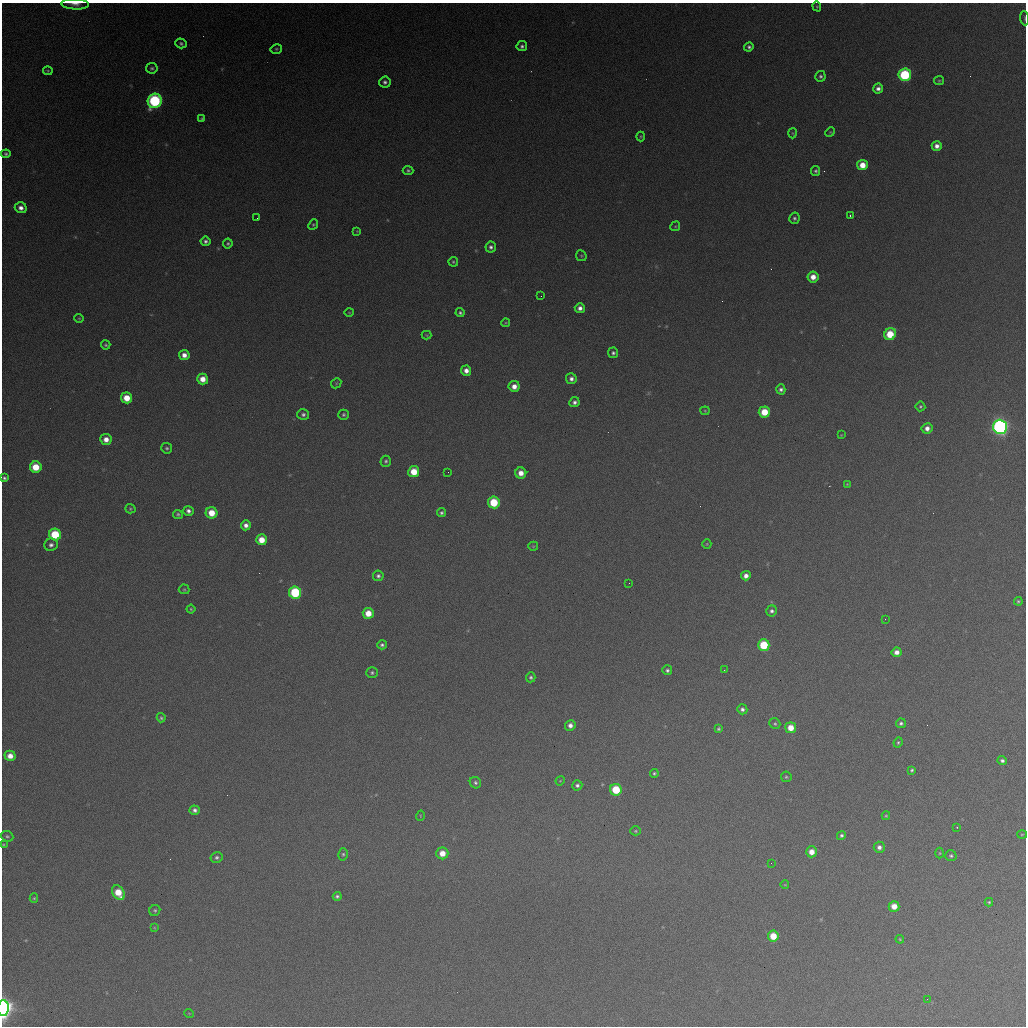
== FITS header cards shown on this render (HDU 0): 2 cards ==
NAXIS1  =                 1024 / length of data axis 1
NAXIS2  =                 1024 / length of data axis 2

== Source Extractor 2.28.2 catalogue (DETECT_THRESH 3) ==
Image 1024 x 1024 px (HDU 0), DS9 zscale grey, 1 PNG px = 1 image px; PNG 1028 x 1028 px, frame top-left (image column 1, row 1024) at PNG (2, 3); each listed source drawn as its Kron ellipse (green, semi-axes under 4 px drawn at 4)
Background 362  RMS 16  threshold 47.5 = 3 sigma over >= 5 px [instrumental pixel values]
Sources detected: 149; all 149 listed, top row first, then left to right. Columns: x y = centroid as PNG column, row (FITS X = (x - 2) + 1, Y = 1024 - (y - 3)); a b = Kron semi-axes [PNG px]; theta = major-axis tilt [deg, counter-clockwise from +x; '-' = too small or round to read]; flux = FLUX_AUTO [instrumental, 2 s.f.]
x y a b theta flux
75 4 14 5 -3 6300
817 6 5 4 - 1300
1025 18 7 3 -86 1400
181 43 6 5 - 2000
522 46 5 5 - 2800
749 47 5 4 - 2700
276 49 6 4 13 1500
152 68 6 5 - 2000
48 71 5 4 - 1400
905 75 6 6 - 98000
820 76 5 5 - 2400
939 81 5 4 - 1300
385 82 5 5 - 3300
878 89 5 5 - 4700
155 101 7 6 - 150000
202 119 4 3 - 1500
830 132 5 4 - 1200
793 133 5 3 - 1000
641 136 5 3 - 1200
937 146 5 5 - 6200
6 154 4 4 - 2200
862 165 5 5 - 16000
408 170 5 4 - 2000
816 171 5 4 - 2300
21 208 6 5 - 5900
850 216 3 2 - 1300
257 218 2 2 - 480
794 218 6 5 - 2500
313 224 5 4 - 1400
675 226 5 4 - 1200
357 231 4 4 - 820
206 241 5 4 - 3100
228 243 5 5 - 1900
491 247 5 5 - 3600
581 256 6 5 - 1500
453 262 5 4 - 1500
813 277 5 5 - 11000
541 296 2 2 - 730
580 308 5 5 - 5200
349 312 5 3 - 1000
460 313 4 4 - 2200
79 318 5 4 - 1200
506 323 4 3 - 1100
890 334 6 5 - 33000
427 335 5 4 - 1200
106 345 5 4 - 1800
613 353 5 5 - 2700
184 355 5 5 - 7900
466 371 5 5 - 7600
203 379 6 5 - 13000
571 379 5 5 - 4500
336 383 5 4 - 1300
514 386 5 5 - 8700
781 389 5 4 - 3200
127 398 5 5 - 19000
574 402 5 5 - 3600
920 406 5 5 - 1900
705 411 4 4 - 1100
764 412 5 5 - 24000
303 414 6 5 - 3000
344 415 5 5 - 2300
1000 427 7 7 - 430000
927 428 5 5 - 6400
841 435 3 3 - 700
106 439 6 5 - 9100
167 448 5 5 - 2200
386 461 5 5 - 2300
36 467 6 5 - 25000
414 472 5 5 - 23000
448 472 2 2 - 570
521 473 5 5 - 10000
4 478 4 3 - 2200
847 484 4 4 - 1000
494 502 6 5 - 44000
130 509 5 4 - 1400
188 511 5 5 - 4000
211 513 6 5 - 19000
441 513 4 4 - 2300
178 514 5 4 - 2000
246 525 5 5 - 5500
55 535 6 6 - 49000
261 540 5 5 - 16000
707 544 5 4 - 1200
51 545 7 6 - 4300
533 546 5 4 - 1100
378 576 5 5 - 2700
746 576 5 4 - 6400
629 583 2 2 - 490
184 589 5 5 - 1600
295 592 6 6 - 81000
1018 601 4 4 - 1600
191 609 4 4 - 1300
772 611 5 5 - 3200
368 613 5 5 - 17000
885 619 2 2 - 2400
382 645 5 4 - 2400
764 645 6 6 - 48000
897 652 5 5 - 7000
667 670 5 4 - 2500
724 670 2 2 - 1000
372 673 5 5 - 2100
531 677 5 4 - 2100
742 709 5 5 - 3400
161 718 4 4 - 1700
901 723 5 5 - 2500
775 724 6 5 - 1900
570 725 5 5 - 5400
791 728 5 5 - 16000
718 729 4 4 - 1700
898 742 5 3 - 1500
10 756 5 5 - 9700
1002 761 5 4 - 3200
912 770 3 3 - 1700
654 773 4 4 - 1600
786 777 5 5 - 1600
560 781 5 3 - 960
475 783 6 5 - 2400
577 785 5 5 - 2700
616 790 6 5 - 41000
195 810 5 4 - 3800
420 816 5 3 - 870
886 816 4 4 - 1200
957 827 3 3 - 1000
635 831 5 4 - 1500
1022 834 5 3 - 980
841 835 5 4 - 2200
7 836 6 5 - 2000
3 845 4 3 - 990
879 847 5 5 - 4900
811 852 5 5 - 11000
442 853 6 6 - 14000
940 853 5 3 - 1000
343 854 6 5 - 2100
951 856 5 5 - 2100
217 857 6 5 - 2600
771 863 2 2 - 420
785 885 4 3 - 860
118 893 8 5 -58 23000
337 896 4 4 - 2400
34 898 4 4 - 1300
989 902 4 3 - 1500
894 906 5 5 - 14000
155 910 6 5 - 2000
154 928 4 3 - 860
773 936 5 5 - 23000
900 939 4 3 - 1000
927 999 2 2 - 570
3 1008 8 5 89 560000
189 1013 5 3 - 780
At the frame edge (FLAGS 8, measured only in part): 4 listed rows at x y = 75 4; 1025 18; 3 845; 3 1008